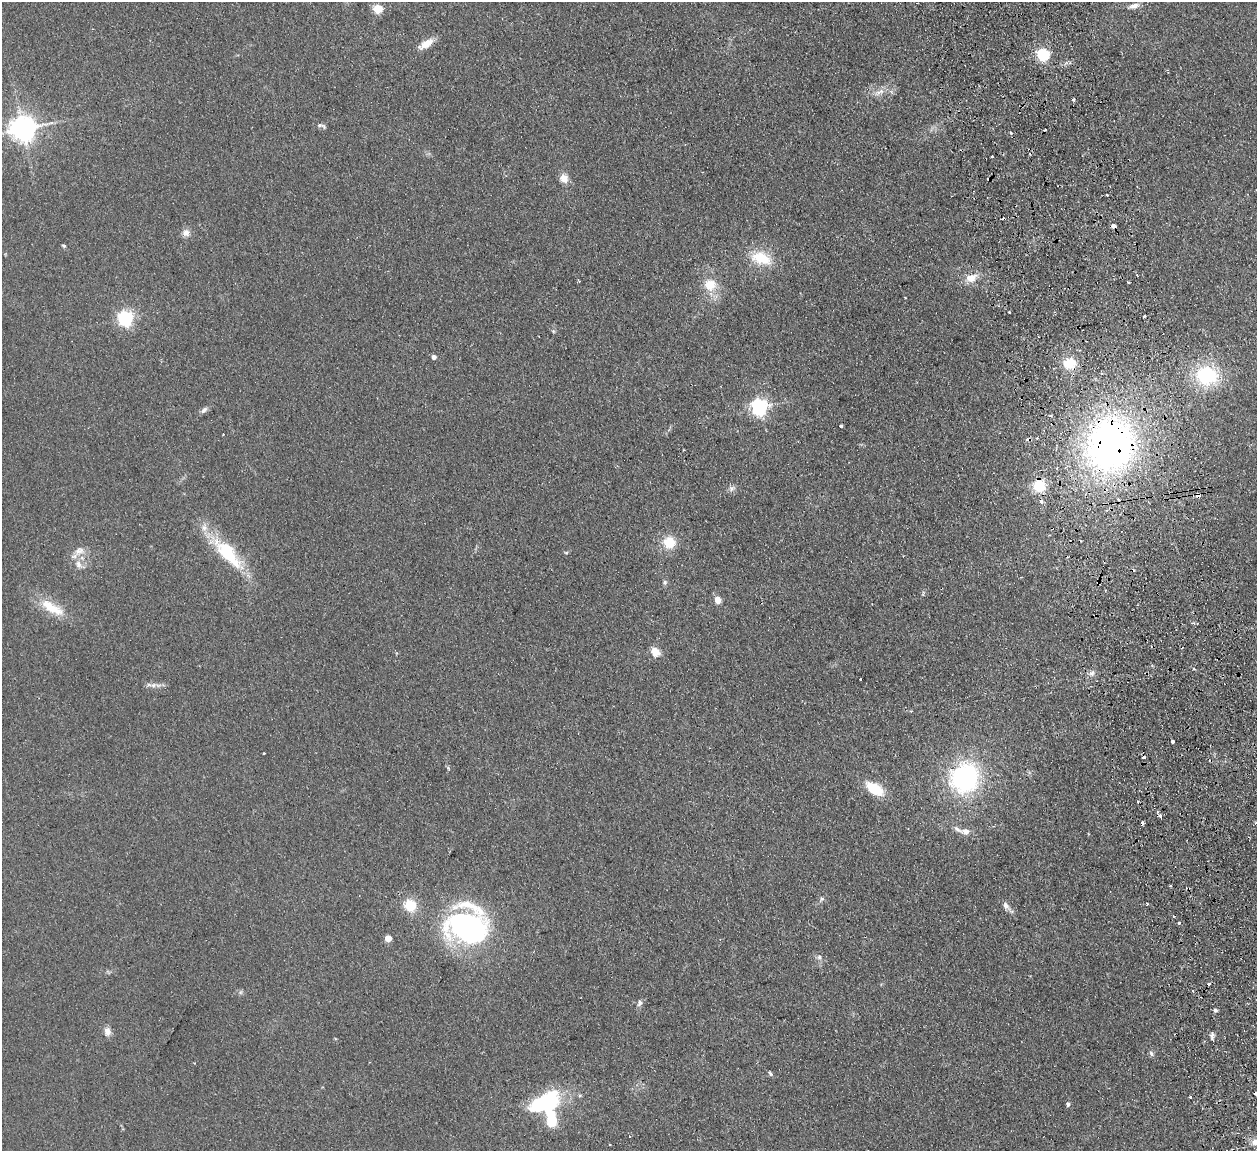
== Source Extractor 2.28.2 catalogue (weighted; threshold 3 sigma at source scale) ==
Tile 6 of 4 x 4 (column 2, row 2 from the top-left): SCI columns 1313-2567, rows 2458-3606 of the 5132 x 5031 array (HDU 1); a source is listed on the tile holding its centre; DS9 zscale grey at full resolution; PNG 1259 x 1153 px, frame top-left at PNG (2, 2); no overlay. Shown black and unused: <1% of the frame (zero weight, under 2 of 3 exposures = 3% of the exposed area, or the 3 px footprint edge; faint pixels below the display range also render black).
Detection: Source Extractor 2.28.2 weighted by HDU 2 'WHT'; one run over the whole footprint, this tile lists its part. Background 0.136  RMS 0.011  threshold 0.0505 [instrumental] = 3 sigma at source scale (4.5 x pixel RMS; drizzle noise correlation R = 1.50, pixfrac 1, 0.05/0.05 arcsec/px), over >= 5 px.
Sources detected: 94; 1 inside a brighter object's white glare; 16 cosmic-ray / hot-pixel residue — not listed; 3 inside a brighter listed object's ellipse — not listed separately; the other 74 listed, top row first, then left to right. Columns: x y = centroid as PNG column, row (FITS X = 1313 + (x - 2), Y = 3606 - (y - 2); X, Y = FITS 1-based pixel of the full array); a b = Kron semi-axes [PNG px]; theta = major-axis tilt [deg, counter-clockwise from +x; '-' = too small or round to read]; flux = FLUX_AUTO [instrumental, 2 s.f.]
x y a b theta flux
1134 6 14 7 16 6
378 9 5 5 - 47
426 44 19 8 29 13
1043 54 6 6 - 150
879 92 17 5 31 6.9
1073 100 3 3 - 2.7
321 126 13 5 -17 3.1
22 128 8 8 - 1100
1011 133 3 3 - 3.4
992 157 3 2 - 1.7
564 178 9 8 - 11
989 179 4 3 - 3.6
1107 194 3 2 - 1.9
1114 226 4 4 - 5.4
186 233 10 9 - 6.4
64 246 5 4 - 1.5
761 258 26 15 -19 33
971 278 17 10 19 13
1128 282 3 3 - 2.4
710 285 14 14 - 21
905 298 3 2 - 1.2
1009 312 3 3 - 1.6
125 318 6 6 - 280
553 331 6 3 -18 1.4
434 357 4 4 - 5
1069 363 16 12 13 24
1207 376 22 18 -8 77
759 407 6 6 - 380
204 410 11 6 41 3.6
841 426 4 3 - 2.4
1110 445 57 49 66 540
1039 486 12 11 - 32
732 489 10 6 18 3.6
1197 495 4 3 - 16
669 542 13 13 - 23
79 551 15 10 15 9
227 552 42 18 -45 64
566 553 6 4 0 1.2
78 564 12 8 -59 7.8
665 582 6 6 - 2.3
717 600 8 7 - 8.1
52 608 37 13 -31 29
1193 623 5 3 - 2
655 652 13 10 -46 10
1193 669 3 3 - 2.9
1092 673 9 5 27 3.5
860 679 3 2 - 1.3
154 685 8 6 21 3.8
1173 741 4 3 - 7.7
264 753 3 2 - 1.2
448 768 7 3 -55 1.4
964 778 27 25 57 160
875 789 19 10 -34 34
1160 816 4 3 - 8.4
965 831 12 8 -6 7.1
821 899 7 6 - 2.6
1147 904 3 3 - 1.3
410 905 14 13 - 25
1006 906 11 7 -59 5.4
1179 923 3 3 - 3.3
468 926 36 32 -19 300
388 938 5 4 - 21
819 957 6 6 - 2.6
241 992 7 4 71 1.7
640 1003 8 6 62 3.5
1215 1010 5 5 - 2
107 1031 11 8 -86 6.8
1212 1035 8 5 -88 3
1151 1053 7 6 - 2.7
770 1074 7 4 -62 1.8
1190 1097 3 3 - 1.9
546 1104 34 19 21 110
1068 1104 6 5 - 2.3
629 1136 3 3 - 3.5
Overlapping masked pixels (flux is a lower limit): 4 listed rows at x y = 989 179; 1114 226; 1110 445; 1197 495